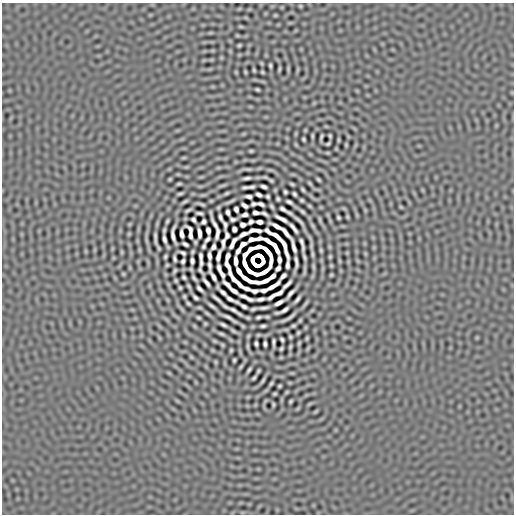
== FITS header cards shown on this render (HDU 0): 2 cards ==
NAXIS1  =                  512
NAXIS2  =                  512

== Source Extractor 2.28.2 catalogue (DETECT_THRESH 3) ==
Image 512 x 512 px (HDU 0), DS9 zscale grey, 1 PNG px = 1 image px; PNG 516 x 516 px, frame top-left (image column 1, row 512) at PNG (2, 3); no overlay
Background -1.50e-06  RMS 2.0e-04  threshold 5.87e-04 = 3 sigma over >= 5 px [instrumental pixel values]
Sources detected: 256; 13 with non-positive FLUX_AUTO (blend fragments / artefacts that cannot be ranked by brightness) are not listed; the other 243 listed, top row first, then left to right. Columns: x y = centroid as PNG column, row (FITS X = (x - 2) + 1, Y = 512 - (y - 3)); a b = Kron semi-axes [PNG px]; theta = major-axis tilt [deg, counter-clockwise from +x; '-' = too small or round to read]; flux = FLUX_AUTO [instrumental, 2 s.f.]
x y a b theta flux
300 6 3 2 - 1.4e-02
239 9 6 4 19 1.0e-02
275 15 3 2 - 1.4e-02
246 18 6 4 -19 1.0e-02
241 27 6 3 -1 1.6e-02
210 33 7 4 1 1.4e-02
239 45 3 3 - 1.8e-02
211 60 6 4 18 1.1e-02
270 66 5 2 - 2.1e-02
279 69 4 2 - 1.8e-02
288 69 6 3 -86 2.1e-02
254 70 4 2 - 1.7e-02
298 70 8 3 71 1.4e-02
245 72 3 2 - 1.5e-02
262 72 4 3 - 1.6e-02
257 89 4 3 - 2.0e-02
312 136 5 2 - 1.7e-02
330 136 4 3 - 1.8e-02
321 137 7 3 74 2.4e-02
303 139 4 3 - 1.9e-02
338 140 5 2 - 1.7e-02
328 144 5 2 - 1.9e-02
346 145 3 2 - 1.4e-02
251 151 4 3 - 1.8e-02
327 153 3 2 - 1.3e-02
184 158 7 3 9 1.5e-02
218 168 6 4 18 1.3e-02
248 169 12 3 -3 3.2e-02
247 178 7 3 8 3.6e-02
170 179 3 3 - 1.4e-02
318 179 4 3 - 2.0e-02
271 180 5 3 - 2.0e-02
310 183 4 2 - 1.7e-02
179 184 5 2 - 2.0e-02
292 184 4 2 - 1.9e-02
223 185 11 3 18 2.4e-02
263 186 6 3 -17 3.4e-02
245 187 6 3 13 2.6e-02
251 187 6 3 12 2.8e-02
275 190 3 2 - 1.3e-02
303 190 5 3 - 2.1e-02
285 192 4 3 - 2.1e-02
226 193 7 3 24 2.3e-02
180 194 6 3 17 2.3e-02
294 194 5 3 - 2.3e-02
259 195 5 3 - 3.5e-02
248 196 7 3 -8 3.6e-02
268 196 4 3 - 2.1e-02
278 199 4 3 - 2.1e-02
302 200 4 3 - 2.0e-02
185 201 6 2 32 2.3e-02
230 201 16 3 24 4.4e-02
289 202 6 3 -28 3.1e-02
201 204 8 2 -17 2.6e-02
254 204 5 3 - 2.3e-02
261 204 7 3 -25 3.2e-02
244 205 6 3 -34 3.4e-02
272 206 5 3 - 2.3e-02
309 206 4 2 - 1.5e-02
401 207 5 3 - 1.4e-02
344 208 6 4 -20 1.3e-02
236 209 5 4 - 3.5e-02
283 209 8 3 -32 3.6e-02
188 210 7 2 27 2.6e-02
365 210 6 4 -72 1.1e-02
228 212 5 3 - 3.3e-02
302 212 5 3 - 2.3e-02
199 213 7 3 -5 2.7e-02
211 213 12 2 -79 1.7e-02
256 213 6 3 -5 3.6e-02
264 214 7 3 -28 2.6e-02
245 215 6 4 16 3.0e-02
328 215 6 4 -71 1.2e-02
357 215 6 4 -71 1.4e-02
220 217 7 3 -71 3.1e-02
338 217 4 3 - 2.1e-02
347 217 4 3 - 1.5e-02
233 219 6 3 4 2.5e-02
281 219 13 3 -28 6.3e-02
193 220 5 4 - 2.5e-02
320 220 10 3 -75 2.1e-02
167 221 4 2 - 1.8e-02
299 221 18 3 -42 4.4e-02
203 222 5 4 - 2.8e-02
251 222 5 4 - 2.9e-02
259 222 6 4 -8 4.8e-02
130 224 6 3 71 1.0e-02
215 225 10 3 -60 4.5e-02
225 225 8 3 -82 9.3e-03
243 225 5 4 - 3.6e-02
312 225 9 4 -51 2.1e-02
277 226 12 3 -27 7.2e-02
293 228 12 3 -51 4.6e-02
234 229 5 4 - 3.9e-02
164 230 5 2 - 2.1e-02
208 230 6 4 -78 4.1e-02
255 230 12 4 -1 3.6e-02
268 231 8 3 -40 2.9e-02
285 232 12 3 -51 4.7e-02
199 233 9 3 -84 5.8e-02
129 234 3 2 - 1.2e-02
182 234 8 3 -82 5.4e-02
217 234 11 3 84 3.0e-02
243 234 9 3 27 4.8e-02
173 235 16 4 -85 8.2e-04
276 236 14 3 -37 5.6e-02
155 238 13 2 -84 3.9e-02
164 239 8 3 -78 4.1e-02
207 239 6 3 53 3.0e-02
254 239 15 4 7 3.2e-03
146 240 11 3 -75 2.5e-02
195 242 4 3 - 1.6e-02
223 243 9 3 86 1.6e-02
233 243 12 3 60 3.6e-02
185 244 6 3 -32 2.9e-02
302 244 13 3 -78 4.0e-02
204 246 6 3 66 2.2e-02
213 247 6 4 66 3.0e-02
259 247 8 3 8 4.5e-02
293 247 15 3 -76 5.2e-02
251 249 6 3 33 2.2e-02
139 250 6 4 -90 1.2e-02
321 250 3 2 - 1.6e-02
122 252 6 4 -90 1.2e-02
192 252 4 3 - 1.7e-02
182 253 7 3 -25 2.3e-02
245 254 7 3 56 1.6e-02
312 254 11 4 -87 2.6e-02
201 256 7 3 -86 2.8e-02
209 256 7 3 -86 4.4e-02
218 256 11 3 74 4.3e-02
227 256 7 3 76 4.7e-02
165 257 4 3 - 1.8e-02
304 257 7 2 -70 2.7e-02
330 257 4 2 - 1.5e-02
174 258 6 3 -75 2.6e-02
279 260 7 3 -85 4.7e-02
183 261 4 3 - 2.6e-02
192 261 5 4 - 3.1e-02
236 261 8 3 -86 7.3e-02
339 261 7 3 -81 1.4e-02
201 263 5 3 - 2.7e-02
296 263 14 3 87 3.1e-02
245 264 8 3 -69 7.7e-02
167 265 3 2 - 1.3e-02
210 265 7 3 -83 3.3e-02
227 265 9 3 -61 4.2e-02
331 265 3 2 - 1.4e-02
313 267 11 3 -83 2.1e-02
219 268 6 3 -79 3.6e-02
278 268 6 3 52 3.0e-02
200 270 9 3 -63 1.1e-02
175 271 5 3 - 2.0e-02
239 271 8 3 -54 7.3e-02
123 274 3 2 - 1.2e-02
222 274 7 3 -61 3.0e-02
331 275 3 3 - 1.5e-02
272 276 6 3 34 4.1e-02
283 276 8 3 46 3.4e-02
184 277 4 3 - 2.0e-02
213 277 11 3 -58 5.6e-02
194 278 6 3 -55 2.5e-02
176 281 4 3 - 1.7e-02
265 281 10 3 19 5.9e-02
206 282 10 3 -53 4.4e-02
227 284 10 3 -43 3.9e-02
287 284 12 3 44 4.6e-02
189 286 5 2 - 2.1e-02
273 286 13 3 32 5.0e-02
180 288 4 3 - 1.7e-02
200 289 7 3 -45 3.5e-02
264 290 6 3 14 3.3e-02
234 291 7 3 -32 4.8e-02
254 291 9 4 -3 1.8e-02
223 292 13 3 -46 5.2e-02
290 294 11 3 50 5.3e-02
275 295 17 3 28 4.5e-02
184 296 4 3 - 1.7e-02
195 297 6 3 -39 2.8e-02
246 298 17 3 -23 3.5e-02
217 299 13 3 -41 5.2e-02
260 299 8 3 6 4.2e-02
297 299 8 2 49 3.7e-02
231 300 14 3 -27 4.4e-02
279 303 8 3 29 5.3e-02
188 304 4 3 - 1.9e-02
305 304 11 3 51 2.6e-02
211 306 8 2 -38 3.2e-02
244 306 6 3 -30 3.2e-02
199 307 6 3 -1 1.6e-02
264 308 9 3 8 3.8e-02
182 309 9 3 -45 2.4e-02
253 309 7 2 13 2.5e-02
285 310 8 3 34 3.8e-02
235 311 16 3 -32 6.8e-02
207 313 5 2 - 1.9e-02
277 313 5 3 - 2.1e-02
198 317 4 3 - 1.9e-02
258 317 5 3 - 2.4e-02
267 317 4 2 - 1.8e-02
229 318 15 3 -30 6.2e-02
288 318 15 2 31 4.5e-02
300 320 4 2 - 1.5e-02
205 324 3 2 - 1.4e-02
223 325 6 3 -23 3.0e-02
263 326 5 3 - 2.6e-02
293 326 4 3 - 1.9e-02
306 327 6 3 71 1.0e-02
233 331 7 3 -31 2.6e-02
298 333 4 3 - 1.8e-02
221 334 6 3 -18 2.3e-02
258 335 3 2 - 1.4e-02
290 337 3 3 - 1.7e-02
307 338 4 2 - 1.6e-02
282 340 5 3 - 2.2e-02
214 341 4 2 - 1.5e-02
273 342 8 3 89 2.9e-02
299 343 4 2 - 1.6e-02
256 344 5 3 - 2.6e-02
265 344 5 3 - 2.8e-02
222 345 4 3 - 1.7e-02
248 346 9 3 -87 2.1e-02
290 347 4 3 - 1.8e-02
281 349 4 3 - 1.9e-02
212 350 6 3 -71 9.1e-03
231 350 4 3 - 1.7e-02
191 357 3 3 - 1.3e-02
234 360 4 3 - 1.9e-02
216 362 6 4 -89 1.2e-02
241 367 4 2 - 1.7e-02
249 370 6 2 52 2.5e-02
258 371 4 3 - 1.8e-02
169 373 7 3 -37 1.3e-02
254 378 5 2 - 2.0e-02
263 381 6 2 55 2.4e-02
271 383 5 3 - 2.0e-02
290 383 6 3 -18 1.1e-02
279 386 4 3 - 1.6e-02
287 392 4 2 - 1.3e-02
275 394 3 3 - 1.7e-02
291 401 4 3 - 1.8e-02
273 404 4 2 - 1.7e-02
316 411 6 3 35 1.6e-02
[13 non-positive-flux detections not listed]